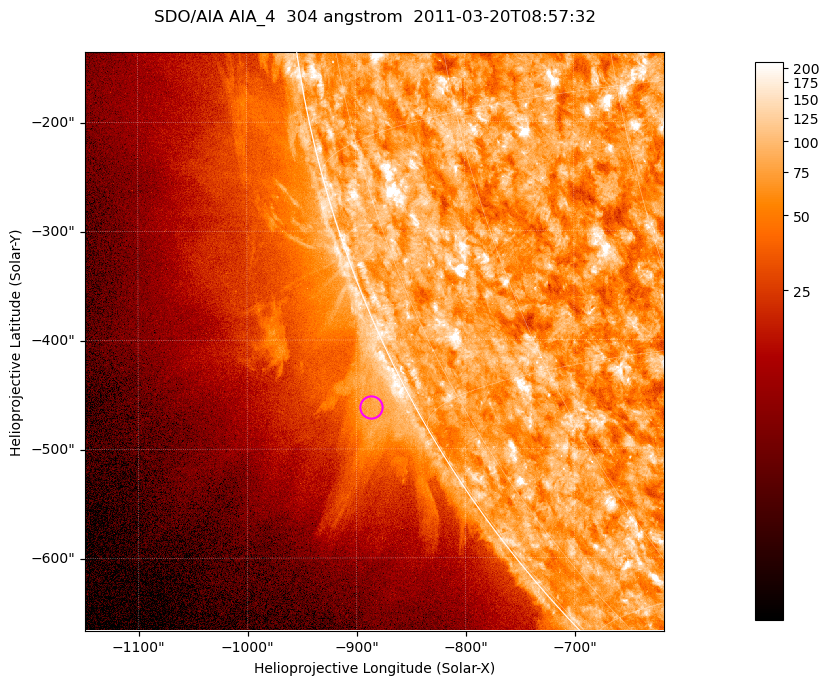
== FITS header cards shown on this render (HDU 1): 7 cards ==
TELESCOP= 'SDO/AIA '           / For AIA: SDO/AIA
INSTRUME= 'AIA_4   '           / For AIA: AIA_ATA1, AIA_ATA2, AIA_ATA3 or AIA_AT
WAVELNTH=                  304 / [angstrom] Wavelength
WAVEUNIT= 'angstrom'           / Wavelength unit: angstrom
DATE-OBS= '2011-03-20T08:57:32.127' / [ISO] Date when observation started; ISO 8
CTYPE1  = 'HPLN-TAN'           / CTYPE1; Typically HPLN
CTYPE2  = 'HPLT-TAN'           / CTYPE2; Typically HPLT

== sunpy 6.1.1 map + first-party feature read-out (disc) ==
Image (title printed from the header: SDO/AIA AIA_4  304 angstrom  2011-03-20T08:57:32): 885 x 885 px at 0.6 arcsec/px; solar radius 964 arcsec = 1605 px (partial field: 4.4% of the solar disc is inside the frame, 46% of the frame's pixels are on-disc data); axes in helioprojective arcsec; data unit not stated in the header (colour bar unlabelled)
Orientation: roll -0.132 deg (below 1 deg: not rotated)
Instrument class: DISC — disc imager (sunpy class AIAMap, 304 A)
Bright regions (active regions / flare kernels): reference = the on-disc median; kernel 7 px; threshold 5 sigma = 122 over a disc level ~74.8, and >= 1.15x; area >= 783 px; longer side >= 11 px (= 6.6 arcsec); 0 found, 0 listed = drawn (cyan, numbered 1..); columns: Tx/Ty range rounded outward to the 2 arcsec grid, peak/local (2 s.f.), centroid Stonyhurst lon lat
Off-limb structures (1.02-1.3 R_sun): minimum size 391 px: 3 found; the strongest spans PA ~115..120 deg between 1.02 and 1.07 R_sun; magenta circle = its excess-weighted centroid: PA ~120 deg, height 1.04 R_sun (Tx ~-886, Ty ~-462 arcsec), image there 1.8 x the reference